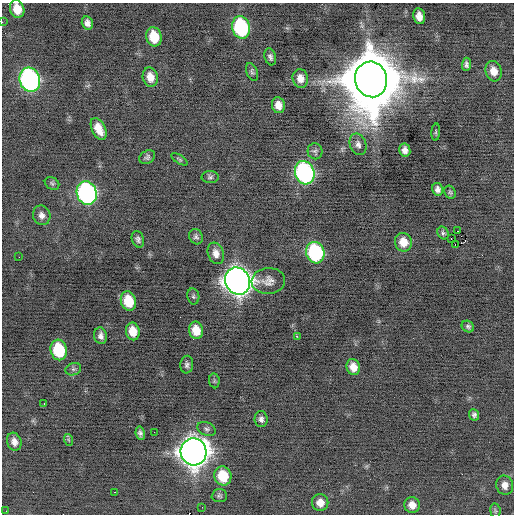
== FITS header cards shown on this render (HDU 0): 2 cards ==
NAXIS1  =                  512 / Axis length
NAXIS2  =                  512 / Axis length

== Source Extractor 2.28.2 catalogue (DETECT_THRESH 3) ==
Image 512 x 512 px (HDU 0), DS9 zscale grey, 1 PNG px = 1 image px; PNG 516 x 516 px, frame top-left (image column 1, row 512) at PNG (2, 3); each listed source drawn as its Kron ellipse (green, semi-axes under 4 px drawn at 4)
Background -0.157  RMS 0.76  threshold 2.28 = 3 sigma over >= 5 px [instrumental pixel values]
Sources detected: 72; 1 with non-positive FLUX_AUTO (blend fragments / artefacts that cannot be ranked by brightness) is neither listed nor drawn; the other 71 listed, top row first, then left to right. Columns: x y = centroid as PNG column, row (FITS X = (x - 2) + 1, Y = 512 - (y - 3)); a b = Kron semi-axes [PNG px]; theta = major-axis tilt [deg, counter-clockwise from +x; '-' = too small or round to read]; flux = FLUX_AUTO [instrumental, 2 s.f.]
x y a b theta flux
17 9 9 7 -71 740
419 16 8 6 -79 420
2 22 2 2 - 100
87 23 7 5 -75 240
241 27 11 9 -76 6100
154 37 10 7 -75 1300
270 57 8 5 -73 160
466 64 7 4 88 150
493 71 10 8 -73 510
252 72 9 5 -68 110
150 77 9 7 -76 510
300 78 9 7 -78 420
371 79 18 16 -77 510000
30 80 12 10 -73 15000
278 105 8 6 -79 420
99 129 12 6 -63 630
436 132 8 3 85 74
358 144 11 8 -69 240
405 150 6 5 - 270
315 151 8 7 - 130
147 157 8 6 33 140
179 159 9 4 -33 86
305 173 12 9 -74 12000
210 177 8 6 1 120
52 183 7 6 - 95
438 189 6 5 - 210
450 192 7 5 -62 88
87 193 12 10 -74 14000
42 215 10 8 -69 270
457 231 2 2 - 140
443 233 7 5 -59 100
196 237 8 6 -62 140
138 239 8 6 -70 160
451 239 3 2 - 440
403 242 9 8 - 640
456 244 4 3 - 100
216 253 11 8 -71 360
315 253 11 9 -74 6100
19 257 2 2 - 61
238 281 14 12 -66 60000
268 281 17 13 5 440
193 296 8 6 -79 110
128 301 10 7 -74 1400
468 326 6 5 - 120
196 330 9 7 -78 750
133 331 9 7 -79 660
101 336 8 6 -80 220
297 336 2 2 - 540
59 350 10 8 -77 2900
187 365 9 6 85 150
353 367 8 6 -71 510
73 369 8 6 19 130
214 381 7 5 -83 89
44 404 3 2 - 110
474 415 6 5 - 140
261 419 8 6 -88 190
206 429 9 6 -22 140
154 432 2 2 - 35
140 433 7 4 -81 150
69 440 6 3 -70 67
14 442 9 7 -74 310
194 452 13 13 - 69000
223 476 9 8 - 1500
505 485 10 8 -75 340
115 492 3 2 - 190
219 496 8 6 3 110
320 503 8 8 - 430
412 505 8 7 - 420
202 507 2 2 - 66
6 511 2 2 - 49
495 511 7 5 -83 81
At the frame edge (FLAGS 8, measured only in part): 2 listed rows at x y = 17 9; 2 22
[1 non-positive-flux detection neither listed nor drawn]